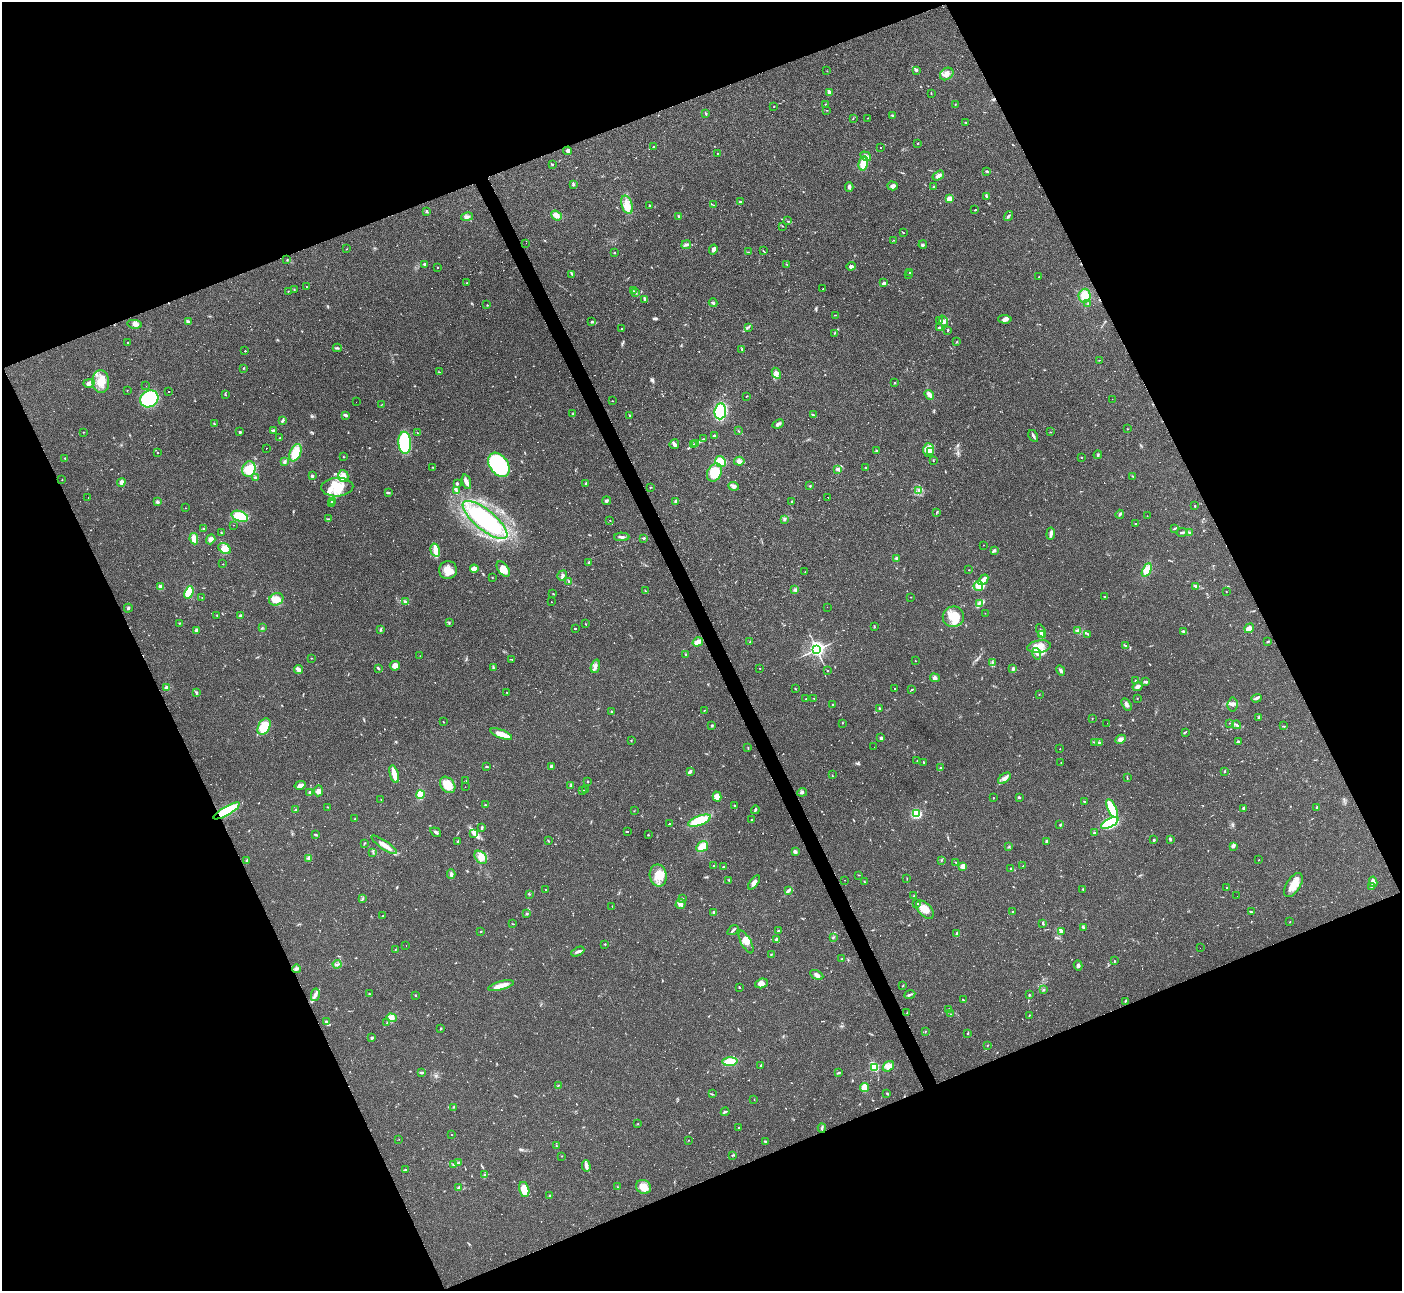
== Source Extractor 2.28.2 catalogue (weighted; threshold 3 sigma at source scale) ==
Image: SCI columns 2-5600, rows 155-5307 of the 5604 x 5592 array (HDU 1 of 3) = the unmasked area's bounding box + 8 px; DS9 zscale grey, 4 x 4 block average (1 PNG px = mean of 4 x 4 image px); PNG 1404 x 1293 px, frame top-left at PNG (2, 2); each listed source drawn as its Kron ellipse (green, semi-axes under 4 px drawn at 4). Shown black and unused: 44% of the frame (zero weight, under 2 of 3 exposures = <1% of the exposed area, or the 3 px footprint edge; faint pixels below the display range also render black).
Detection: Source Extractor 2.28.2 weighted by HDU 2 'WHT'. Background 0.0515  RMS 0.0057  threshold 0.0255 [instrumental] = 3 sigma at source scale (4.5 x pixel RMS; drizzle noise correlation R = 1.50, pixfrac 1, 0.05/0.05 arcsec/px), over >= 5 px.
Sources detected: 824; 11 too faint to see at this stretch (4 x 4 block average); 1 inside a brighter object's white glare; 144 cosmic-ray / hot-pixel residue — neither listed nor drawn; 8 coinciding with a brighter row at this scale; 25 inside a brighter listed object's ellipse — not listed separately; of the other 635, all 500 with FLUX_AUTO >= 1.06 (the completeness limit of this list) listed and drawn (135 fainter detections not listed), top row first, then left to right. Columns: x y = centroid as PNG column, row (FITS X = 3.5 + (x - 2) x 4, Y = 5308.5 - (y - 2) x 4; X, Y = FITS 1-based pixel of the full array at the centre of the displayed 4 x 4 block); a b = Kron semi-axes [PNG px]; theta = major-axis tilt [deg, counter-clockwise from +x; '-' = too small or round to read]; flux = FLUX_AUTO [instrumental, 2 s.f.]
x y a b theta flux
916 70 2 2 - 11
827 71 2 2 - 1.1
947 74 7 5 36 16
829 92 3 2 - 9.7
931 93 3 2 - 1.4
825 104 2 2 - 2.5
955 104 2 2 - 1.8
774 106 2 2 - 1.7
827 110 3 2 - 1.2
706 113 3 2 - 2.9
892 115 2 2 - 5.1
853 118 3 2 - 1.6
868 118 2 2 - 1.4
965 122 2 2 - 1.3
918 143 2 2 - 1.8
654 147 2 2 - 2.2
880 147 2 2 - 1.9
568 151 4 3 - 7.5
717 154 2 2 - 1.7
866 156 6 3 -34 19
552 164 3 2 - 2.8
863 164 7 4 76 47
987 171 3 2 - 3.5
938 176 6 3 34 11
573 184 3 2 - 4
892 186 5 4 - 8.8
849 187 5 3 - 7.5
934 187 3 2 - 3.9
986 197 4 2 - 2.7
949 199 3 3 - 17
740 202 2 2 - 19
627 205 9 5 -73 29
714 205 3 2 - 1.8
650 206 3 2 - 2.6
975 210 2 2 - 2.4
427 212 3 2 - 3.2
556 215 6 4 -38 16
679 216 2 2 - 4
1009 216 5 2 - 4.5
467 217 6 2 12 6.3
787 221 2 2 - 1.2
782 226 3 2 - 1.6
903 232 2 2 - 1.9
894 240 3 2 - 1.9
526 243 2 2 - 1.3
686 245 5 2 - 6.9
923 245 4 2 - 4.9
347 249 2 2 - 1.7
713 250 5 3 - 9.4
763 251 2 2 - 1.8
748 252 2 2 - 1.3
614 253 2 2 - 3
287 260 2 2 - 2
425 264 3 2 - 5.6
786 264 3 2 - 1.8
851 266 4 3 - 8.3
437 267 2 2 - 6
910 272 2 2 - 2.3
572 274 4 2 - 3.6
909 274 2 2 - 1.1
1039 277 2 2 - 2.1
467 283 2 2 - 1.1
884 283 3 2 - 10
307 287 2 2 - 1.7
294 289 3 2 - 2.1
823 289 2 2 - 1.4
288 291 2 2 - 1.8
634 291 3 2 - 2.3
635 293 2 2 - 2.1
1085 296 7 6 - 53
645 300 4 3 - 6.7
713 303 4 3 - 5.6
1088 304 3 2 - 2.8
487 305 2 2 - 2
835 315 3 2 - 1.4
1005 319 6 4 -2 12
592 321 2 2 - 2.2
939 321 2 2 - 1.8
943 321 5 4 - 9.9
188 322 3 2 - 3.4
135 324 7 3 -7 11
749 327 2 2 - 1.2
939 328 2 2 - 8.8
621 329 2 2 - 52
948 330 3 2 - 3.2
835 333 2 2 - 1.5
128 342 2 2 - 2.2
957 342 2 2 - 2.5
337 348 4 2 - 4.7
742 349 2 2 - 1.6
245 351 2 2 - 60
1099 360 2 2 - 1.1
244 368 2 2 - 1.1
439 372 3 2 - 1.7
776 373 6 3 -61 12
101 382 11 8 -88 49
89 383 6 4 15 9.3
894 383 2 2 - 2.5
146 386 2 2 - 6.7
127 390 2 2 - 2
168 391 2 2 - 120
225 395 2 2 - 1.5
929 395 5 3 - 22
746 396 2 2 - 2.2
149 399 9 8 - 190
1112 399 2 2 - 1.1
612 401 2 2 - 1.7
356 402 2 2 - 1.5
382 404 4 2 - 1.6
720 411 8 5 83 290
572 414 2 2 - 1.2
345 415 4 2 - 8.7
629 415 2 2 - 1.7
813 415 4 2 - 4.2
282 420 4 2 - 4.5
214 424 2 2 - 1.6
778 424 6 3 24 10
1128 429 2 2 - 1.3
273 430 2 2 - 2.5
739 431 4 2 - 2.1
83 432 2 2 - 1.4
240 432 3 2 - 4.3
1050 432 2 2 - 1.1
417 433 2 2 - 1.2
714 436 2 2 - 34
1033 436 6 2 -59 7.6
280 438 2 2 - 1.4
703 439 3 2 - 2.4
405 443 11 6 -86 240
696 443 3 2 - 3.9
674 444 5 4 - 9.3
693 445 2 2 - 2.4
266 448 2 2 - 3.5
876 450 3 2 - 2.4
928 450 7 5 -88 32
931 451 2 2 - 47
157 453 2 2 - 1.2
295 453 9 5 67 57
1098 455 4 2 - 4.7
343 457 2 2 - 2.7
1081 457 2 2 - 1.8
65 458 2 2 - 4.6
933 460 2 2 - 1.5
739 461 5 4 - 12
284 462 4 3 - 6
721 462 6 5 - 82
499 465 13 9 -56 390
433 467 3 2 - 2
866 467 3 2 - 2
249 469 8 6 76 73
838 469 4 2 - 4.8
714 472 9 7 62 85
312 476 3 2 - 6.2
343 476 6 5 - 21
1133 476 3 2 - 2.7
255 477 4 2 - 4.3
62 480 2 2 - 1.2
121 482 4 4 - 10
466 482 7 4 -73 16
457 483 2 2 - 20
586 483 3 3 - 4.3
733 486 5 4 - 11
810 486 3 2 - 2.2
337 487 16 9 3 74
650 487 2 2 - 1.6
919 490 3 2 - 2.7
456 491 4 3 - 6.4
389 493 2 2 - 1.5
88 497 2 2 - 1.2
828 497 2 2 - 7.4
332 501 2 2 - 28
607 501 4 2 - 6.3
676 501 3 3 - 4.2
157 502 3 3 - 6.4
792 502 2 2 - 2.6
331 504 3 2 - 2.8
1195 506 2 2 - 7.3
185 508 2 2 - 1.2
936 512 3 2 - 2.2
1120 514 4 2 - 4.7
240 516 8 5 -18 88
1147 516 2 2 - 1.3
328 519 3 2 - 2.7
785 519 2 2 - 3.1
485 520 27 10 -39 530
610 520 2 2 - 1.3
1135 523 2 2 - 2.1
234 525 2 2 - 1.4
1175 528 4 2 - 3.3
203 529 2 2 - 1.3
1182 532 6 2 11 7.2
1189 532 3 2 - 5.2
221 533 3 2 - 2.6
1051 534 6 3 84 13
622 537 7 2 -1 7.4
644 538 3 2 - 4.6
194 539 6 4 -79 25
211 539 5 4 - 13
983 545 2 2 - 1.7
225 548 7 5 -35 28
435 550 7 4 -75 26
994 550 4 3 - 5.3
897 558 4 3 - 8.5
589 562 3 2 - 3.8
223 564 2 2 - 1.4
474 569 4 3 - 28
503 569 9 5 -53 35
448 570 9 9 - 37
969 570 2 2 - 1.4
1147 570 7 4 63 36
805 572 2 2 - 1.6
562 575 5 2 - 5.1
492 577 2 2 - 1.3
983 580 6 2 49 36
569 581 3 2 - 3.2
978 586 5 5 - 18
161 587 3 2 - 19
1195 587 3 2 - 2.9
795 590 3 2 - 4.3
645 591 3 2 - 2.4
1226 591 2 2 - 1.2
189 592 6 4 68 78
553 594 3 2 - 1.5
202 597 2 2 - 1.1
911 597 2 2 - 1.2
1105 597 2 2 - 3.3
276 599 7 6 - 34
405 602 3 2 - 2.3
551 602 2 2 - 1.3
979 603 4 2 - 6.1
827 607 2 2 - 3.1
128 608 4 2 - 4.6
985 613 2 2 - 1.5
217 615 2 2 - 1.2
240 616 3 3 - 4.5
953 617 10 10 - 61
449 622 4 2 - 2.2
180 623 3 2 - 2.5
586 624 2 2 - 1.3
874 626 2 2 - 1.3
262 628 2 2 - 1.4
1249 628 5 4 - 18
575 629 2 2 - 160
196 630 3 3 - 8.1
380 630 2 2 - 2.2
1078 630 3 3 - 4.7
1041 631 7 3 -63 13
1184 632 4 2 - 7
1041 634 3 3 - 17
1088 634 2 2 - 2.2
1268 641 3 2 - 2.7
698 642 5 3 - 23
750 642 4 2 - 2.7
1125 645 2 2 - 2.9
1039 647 12 6 9 36
817 649 3 3 - 1200
1037 654 6 2 -72 5.3
686 655 3 2 - 2.1
420 656 2 2 - 1.2
311 658 2 2 - 1.3
512 659 2 2 - 1.1
915 661 2 2 - 3.4
992 663 2 2 - 1.6
395 666 5 5 - 18
595 666 7 3 72 11
378 668 3 2 - 4.7
493 668 2 2 - 1.6
760 668 2 2 - 4.7
1013 669 4 2 - 4.6
298 670 5 3 - 16
827 670 2 2 - 1.1
1061 670 5 3 - 6.5
935 678 5 4 - 8.1
1136 681 2 2 - 2.3
1145 682 4 2 - 6.4
1138 687 5 4 - 13
167 688 2 2 - 79
795 689 2 2 - 2.5
894 689 2 2 - 58
911 690 2 2 - 2.1
197 692 3 2 - 2.4
507 693 2 2 - 1.5
1039 695 2 2 - 1.1
1137 698 2 2 - 1.4
1256 698 5 2 - 6.7
806 699 2 2 - 1.5
814 699 2 2 - 1.5
833 704 2 2 - 3.2
1127 704 6 3 -57 9.4
1232 705 7 5 83 10
879 708 2 2 - 3.5
704 710 2 2 - 1.2
612 712 2 2 - 5.7
1259 717 4 2 - 2.9
1092 718 2 2 - 1.5
444 722 2 2 - 1.6
842 723 2 2 - 1.1
1107 723 2 2 - 6.5
1229 723 2 2 - 1.4
712 725 3 2 - 3.6
1237 725 4 2 - 5.8
1284 726 2 2 - 1.3
264 727 9 5 63 70
1185 732 3 2 - 2.6
501 734 11 3 -21 49
881 738 2 2 - 9.2
1121 739 5 4 - 10
631 741 2 2 - 1.3
1094 742 2 2 - 1.6
1238 742 3 2 - 4
1100 743 2 2 - 2
748 747 2 2 - 2.4
874 747 2 2 - 13
1060 749 2 2 - 1.4
917 761 2 2 - 1.6
924 763 2 2 - 1.8
1061 763 2 2 - 1.1
486 766 3 2 - 2.9
551 766 3 3 - 6.8
940 768 2 2 - 2.1
690 771 3 3 - 7.3
1225 771 2 2 - 3.9
394 774 9 3 -74 50
832 775 2 2 - 1.5
1004 778 7 4 39 14
1127 778 3 2 - 2.1
466 781 4 2 - 2.7
588 781 2 2 - 3.3
300 785 5 3 - 25
448 785 9 6 -49 54
571 786 2 2 - 1.7
465 787 2 2 - 1.1
582 790 2 2 - 1.3
585 790 2 2 - 1.6
318 791 5 4 - 12
310 792 4 2 - 4.3
802 792 5 2 - 6.1
420 795 4 4 - 52
717 797 5 4 - 26
1019 797 2 2 - 5.1
993 798 2 2 - 2.2
381 800 2 2 - 1.1
1084 802 2 2 - 1.5
485 805 2 2 - 3
735 806 2 2 - 1.6
327 807 2 2 - 1.3
1317 807 2 2 - 12
1112 808 10 3 -65 150
1244 808 2 2 - 5.9
296 810 2 2 - 2.3
755 810 4 2 - 5.8
227 811 15 4 31 150
634 811 3 2 - 1.5
916 814 3 3 - 110
355 819 3 2 - 4.5
752 820 2 2 - 2
699 821 12 4 20 84
1110 823 9 4 27 180
669 824 3 2 - 130
1060 825 3 2 - 2.4
482 828 4 2 - 5.2
627 831 3 2 - 96
436 832 6 2 -35 7
474 833 3 2 - 5.4
1094 833 2 2 - 3.1
316 835 3 2 - 4.3
648 835 2 2 - 5.5
1170 839 3 2 - 5.9
548 840 3 2 - 2.4
1154 840 2 2 - 4.8
458 841 3 2 - 4
1046 841 2 2 - 18
364 844 4 2 - 2.1
384 845 15 3 -35 33
1009 846 2 2 - 1.1
1233 846 4 2 - 5.1
702 847 6 5 - 36
795 852 4 3 - 6.3
373 853 3 2 - 2.9
481 857 7 5 -47 21
309 858 4 3 - 6.3
941 860 3 2 - 1.5
1258 860 2 2 - 1.5
247 861 3 3 - 4.6
956 862 2 2 - 2.2
713 865 2 2 - 41
963 866 4 3 - 17
1023 866 2 2 - 2
724 867 2 2 - 4.8
1011 868 2 2 - 5.6
451 874 5 3 - 6.8
658 875 11 8 -80 51
858 875 2 2 - 1.2
907 879 4 2 - 1.7
729 880 2 2 - 2.1
844 880 2 2 - 1.2
754 882 8 3 52 14
864 882 2 2 - 1.3
1373 882 5 3 - 21
1293 885 13 7 57 40
1371 887 2 2 - 3.6
1227 888 2 2 - 1.9
1083 889 2 2 - 1.8
545 890 2 2 - 1.1
788 891 4 2 - 4.1
530 894 2 2 - 1.1
914 896 2 2 - 2.1
1237 896 2 2 - 5.9
682 898 2 2 - 1.9
363 899 2 2 - 1.6
680 904 5 4 - 11
917 904 3 2 - 73
612 906 2 2 - 1.2
925 910 11 6 -47 30
1013 911 2 2 - 2.1
714 912 2 2 - 4.4
1251 912 4 2 - 3.6
527 914 2 2 - 4.1
383 916 2 2 - 1.3
1290 922 2 2 - 1.3
1043 923 4 2 - 3.9
513 924 3 2 - 1.7
1083 927 3 2 - 4.9
733 930 6 2 36 5.1
481 931 2 2 - 2.1
778 931 3 2 - 2
1061 931 4 3 - 6.6
957 933 3 2 - 3.2
833 938 3 2 - 2.4
776 940 3 2 - 5.5
746 942 12 5 -62 30
605 944 2 2 - 2
406 946 2 2 - 4.3
1200 948 2 2 - 4.1
395 950 2 2 - 2.4
578 951 7 3 26 7.5
771 954 2 2 - 2
842 958 2 2 - 1.4
1115 961 2 2 - 1.5
337 964 4 2 - 5.2
1078 965 5 3 - 9.7
296 969 4 3 - 7.7
817 975 7 3 -26 11
761 983 6 4 21 20
501 986 13 3 16 32
903 986 3 2 - 1.8
739 987 2 2 - 2.2
1043 990 3 2 - 2.9
369 994 2 2 - 1.5
315 995 6 3 78 11
415 995 2 2 - 6.2
910 995 5 2 - 5.6
1029 995 2 2 - 3.7
963 1000 3 2 - 2.2
1125 1001 3 2 - 2.7
948 1010 4 2 - 4.4
907 1013 2 2 - 1.4
950 1014 2 2 - 1.1
1029 1015 2 2 - 1.9
391 1018 5 3 - 12
326 1022 3 2 - 6.6
387 1023 2 2 - 2.3
441 1028 3 2 - 2.8
925 1031 2 2 - 1.8
967 1034 2 2 - 4.5
372 1038 3 2 - 3.6
987 1045 2 2 - 2.3
730 1062 7 4 4 61
761 1065 3 2 - 4.3
888 1066 6 4 34 23
874 1067 2 2 - 380
422 1073 3 2 - 6.4
839 1073 2 2 - 2.6
558 1085 2 2 - 2.4
865 1087 4 3 - 35
887 1093 3 2 - 2.7
712 1094 3 2 - 2.5
754 1099 2 2 - 1.1
453 1107 2 2 - 2.2
725 1112 4 2 - 7
638 1124 2 2 - 1.8
739 1127 2 2 - 1.7
822 1128 4 2 - 5
451 1135 2 2 - 1.4
399 1139 2 2 - 1.1
688 1140 2 2 - 1.5
765 1141 2 2 - 9.2
556 1146 2 2 - 1.4
732 1155 2 2 - 1.7
562 1156 2 2 - 1.3
458 1162 2 2 - 3.3
454 1165 2 2 - 2.4
586 1166 6 4 -88 10
405 1169 2 2 - 1.6
484 1175 4 2 - 2.9
459 1187 3 2 - 6.2
618 1187 2 2 - 1.8
643 1187 8 6 -28 42
524 1190 8 5 -76 55
549 1196 2 2 - 3.2
Overlapping masked pixels (flux is a lower limit): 1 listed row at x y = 227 811
Diffuse or blended objects may show on this block-average render without a row.